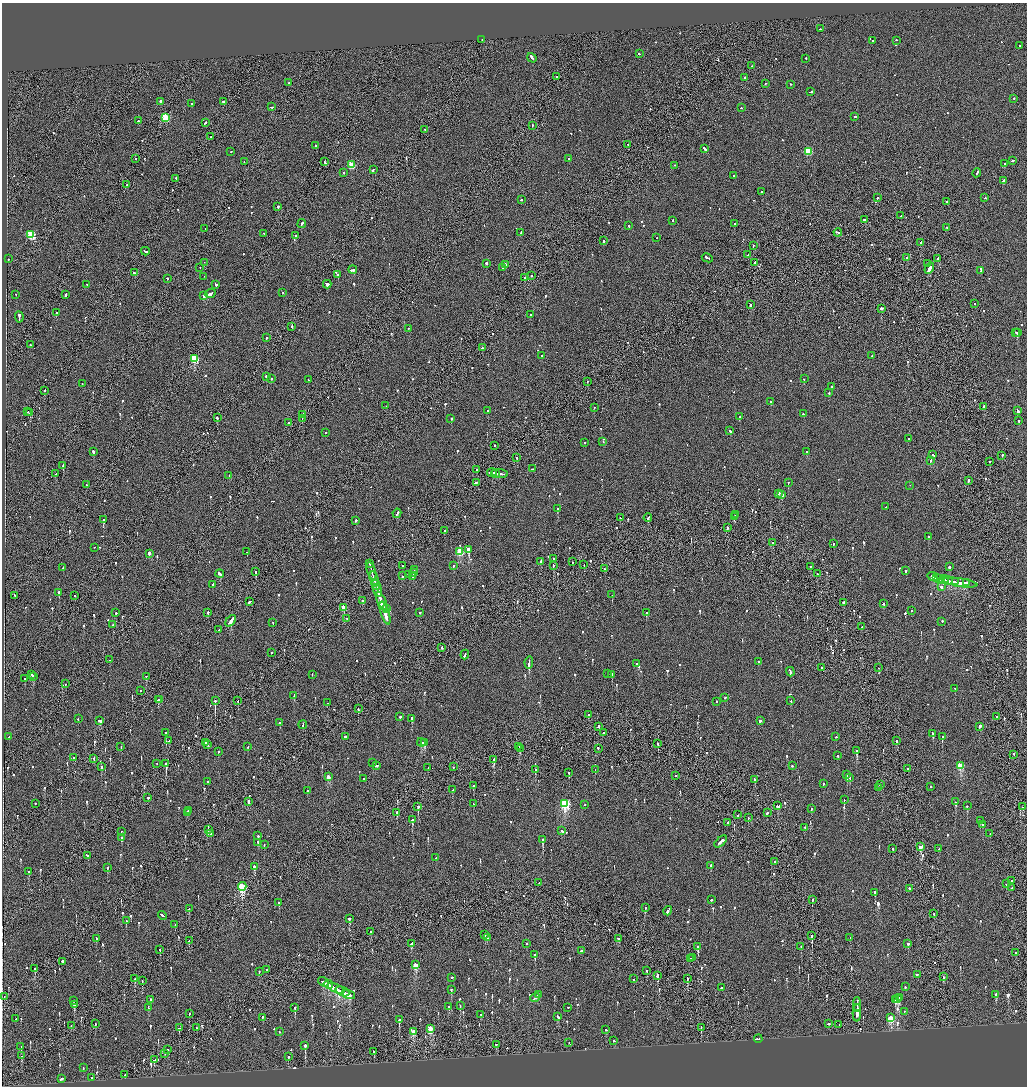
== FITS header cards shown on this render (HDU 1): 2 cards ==
NAXIS1  =                 2050
NAXIS2  =                 2168

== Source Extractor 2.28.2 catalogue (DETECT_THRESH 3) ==
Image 2050 x 2168 px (HDU 1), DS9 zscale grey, zoomed out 1/2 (1 PNG px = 2 x 2 image px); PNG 1029 x 1088 px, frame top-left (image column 2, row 2168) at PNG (2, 3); each listed source drawn as its Kron ellipse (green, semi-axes under 4 px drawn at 4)
Background -0.104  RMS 0.068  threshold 0.203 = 3 sigma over >= 5 px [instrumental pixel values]
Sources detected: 1058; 29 cannot appear on this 1/2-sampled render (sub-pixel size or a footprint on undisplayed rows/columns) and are neither listed nor drawn; of the other 1029, the 500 brightest by FLUX_AUTO listed and drawn (529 fainter detections omitted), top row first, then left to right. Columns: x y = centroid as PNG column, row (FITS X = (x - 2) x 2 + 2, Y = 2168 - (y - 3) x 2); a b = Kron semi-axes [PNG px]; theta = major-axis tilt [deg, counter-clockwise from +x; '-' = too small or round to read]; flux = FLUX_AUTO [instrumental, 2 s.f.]
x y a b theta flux
820 29 2 2 - 120
482 40 2 1 - 110
873 41 2 2 - 140
896 41 2 2 - 99
1019 46 2 2 - 84
639 54 2 2 - 130
532 58 5 2 - 310
806 59 2 2 - 100
751 66 2 1 - 110
556 77 2 2 - 150
744 78 2 2 - 570
289 83 2 2 - 100
765 84 3 2 - 300
791 85 2 2 - 120
811 92 4 2 - 270
1014 99 2 2 - 93
160 102 2 2 - 580
223 102 2 2 - 930
192 104 2 2 - 190
271 107 3 2 - 170
741 108 2 2 - 95
855 117 2 2 - 240
165 118 4 3 - 900
138 121 2 1 - 200
205 123 3 2 - 260
532 126 2 1 - 220
425 130 2 2 - 100
211 137 2 2 - 110
627 145 2 2 - 91
316 146 2 1 - 830
705 149 4 2 - 1200
231 152 2 2 - 110
808 152 3 3 - 630
136 159 2 2 - 110
569 159 2 2 - 100
1012 161 3 2 - 130
244 162 2 1 - 150
325 162 3 2 - 320
1004 164 3 2 - 400
352 165 3 3 - 430
674 166 2 2 - 91
373 170 3 2 - 250
344 173 2 2 - 120
977 173 4 2 - 310
734 176 2 2 - 120
176 179 2 2 - 91
1003 181 3 2 - 140
127 185 2 2 - 100
761 192 2 2 - 110
877 198 2 2 - 110
985 198 2 1 - 120
521 200 2 2 - 170
947 202 2 1 - 150
277 207 2 2 - 530
901 216 2 2 - 98
864 220 2 2 - 960
673 221 2 2 - 94
302 224 4 2 - 280
735 224 3 2 - 90
629 226 2 2 - 110
946 228 2 2 - 83
205 229 2 1 - 120
521 233 3 2 - 220
838 233 4 2 - 380
264 234 2 1 - 89
31 235 4 3 - 920
296 236 2 2 - 160
657 238 2 2 - 79
603 241 2 2 - 210
920 243 2 1 - 840
753 246 2 1 - 150
145 252 4 2 - 910
748 255 2 1 - 110
707 258 6 2 -27 270
907 258 2 2 - 300
8 259 2 2 - 93
938 259 4 2 - 300
204 263 2 1 - 100
755 263 3 2 - 210
486 264 2 2 - 930
927 264 2 2 - 330
506 265 2 2 - 130
200 268 2 1 - 130
502 268 2 1 - 230
929 269 6 2 58 1200
353 270 4 2 - 290
981 271 2 2 - 100
134 273 3 2 - 190
337 275 2 2 - 130
531 276 2 2 - 120
204 277 2 2 - 90
525 278 2 2 - 320
167 279 2 2 - 140
87 285 2 2 - 200
216 285 3 2 - 230
327 285 4 2 - 1800
283 293 2 1 - 80
210 294 6 2 24 570
16 295 2 2 - 84
66 295 4 2 - 220
204 296 4 2 - 890
975 304 2 2 - 80
750 305 2 2 - 480
881 309 3 2 - 230
56 313 2 2 - 180
530 315 2 2 - 100
19 317 5 2 - 350
292 327 2 2 - 120
409 329 2 2 - 90
1016 333 2 1 - 210
1017 333 3 2 - 360
266 338 2 2 - 160
30 345 2 2 - 87
482 348 2 1 - 200
541 356 2 2 - 81
872 356 2 2 - 130
194 359 3 3 - 910
266 377 2 2 - 180
271 379 2 2 - 100
804 379 2 2 - 130
308 380 2 1 - 480
587 382 2 2 - 150
82 384 2 2 - 80
832 387 2 2 - 210
45 391 2 1 - 95
829 393 2 2 - 93
770 402 2 2 - 190
386 406 2 2 - 82
984 407 2 2 - 1700
594 408 2 1 - 170
488 411 2 2 - 110
1018 411 4 2 - 440
28 412 2 2 - 83
30 413 2 2 - 620
803 414 2 2 - 86
303 415 3 1 - 160
740 417 2 2 - 350
217 418 2 2 - 120
302 419 4 1 - 310
451 419 2 1 - 220
1019 421 2 2 - 92
288 423 2 2 - 84
730 431 3 2 - 210
326 433 2 2 - 100
908 439 2 2 - 100
603 442 2 2 - 95
584 443 2 2 - 79
494 446 2 2 - 170
93 452 3 2 - 350
806 452 2 2 - 110
932 455 2 2 - 120
1002 456 2 2 - 110
517 458 2 2 - 380
931 461 2 2 - 100
989 462 2 2 - 320
63 466 3 2 - 290
533 469 3 2 - 170
477 470 2 2 - 95
492 473 5 2 - 510
55 474 2 2 - 210
495 474 2 2 - 600
499 474 8 2 -7 770
229 476 2 2 - 150
968 481 3 2 - 130
476 483 4 2 - 250
788 483 2 2 - 780
86 485 2 2 - 120
910 486 2 1 - 77
779 494 2 2 - 580
782 495 2 2 - 790
886 507 2 2 - 85
558 509 2 2 - 310
397 514 5 2 - 280
735 515 2 2 - 350
734 517 2 1 - 240
620 518 3 2 - 94
648 518 4 2 - 240
103 520 2 2 - 480
356 521 2 2 - 510
727 528 2 2 - 150
444 531 2 2 - 160
928 537 2 2 - 120
773 543 2 1 - 250
833 544 2 2 - 79
95 548 2 2 - 99
468 550 2 2 - 1900
247 552 2 2 - 80
460 552 3 3 - 570
149 554 2 2 - 120
554 559 2 2 - 85
540 562 3 2 - 220
572 562 2 2 - 80
370 564 2 2 - 82
584 565 2 2 - 93
402 566 2 2 - 91
453 566 2 2 - 93
553 566 2 2 - 100
810 567 2 1 - 230
950 567 2 2 - 470
63 568 3 2 - 200
605 569 2 2 - 240
414 570 2 1 - 160
371 571 9 1 -73 550
905 571 2 2 - 160
255 572 2 2 - 160
414 573 4 2 - 470
220 574 4 2 - 320
817 574 2 2 - 100
409 575 2 2 - 110
402 576 2 2 - 100
413 577 3 2 - 340
933 577 5 2 - 480
937 578 2 2 - 510
374 579 7 1 -74 540
939 579 4 2 - 680
944 580 5 1 - 370
948 581 5 2 - 480
955 582 2 2 - 190
960 583 17 2 -8 880
966 583 3 2 - 220
213 585 4 2 - 340
376 585 5 1 - 430
941 587 2 2 - 630
378 591 6 2 -71 1100
59 593 2 2 - 530
612 595 2 2 - 94
15 596 2 2 - 82
75 596 2 1 - 140
362 601 2 2 - 170
250 602 4 2 - 210
382 602 10 3 -65 920
843 603 2 2 - 760
883 604 2 2 - 250
383 606 3 2 - 320
343 608 3 2 - 200
387 609 2 2 - 99
911 611 2 2 - 120
116 613 2 1 - 370
208 613 2 2 - 280
385 613 12 2 -72 1100
420 613 2 2 - 150
646 613 2 2 - 870
347 619 2 2 - 110
231 621 6 2 50 870
942 622 2 2 - 170
273 623 2 2 - 81
113 625 2 2 - 93
862 627 2 2 - 78
219 630 2 2 - 82
442 648 2 2 - 140
271 653 2 2 - 93
465 655 5 2 - 570
109 660 2 1 - 140
759 662 2 2 - 130
529 663 6 2 82 540
637 664 2 2 - 120
821 668 2 2 - 110
879 668 2 1 - 90
790 672 5 2 - 340
608 674 2 2 - 82
32 675 3 1 - 200
312 675 2 2 - 83
612 675 2 2 - 190
33 677 4 2 - 220
146 677 2 2 - 160
24 679 3 2 - 94
65 684 2 2 - 200
955 689 2 2 - 110
140 691 2 2 - 200
294 696 4 2 - 280
725 698 2 2 - 130
158 700 2 2 - 340
160 700 2 1 - 210
215 701 2 2 - 1200
238 701 2 2 - 90
791 701 2 2 - 130
717 702 2 2 - 110
327 703 2 2 - 82
358 709 2 2 - 120
588 715 2 2 - 610
400 717 2 2 - 110
997 717 2 2 - 160
78 719 2 2 - 97
412 719 3 2 - 220
100 721 3 2 - 1600
760 721 2 2 - 690
279 723 3 2 - 130
303 725 4 2 - 240
598 727 2 2 - 2200
980 727 2 2 - 2200
166 733 2 2 - 130
603 733 2 1 - 150
933 734 2 2 - 290
9 737 2 1 - 79
345 737 2 2 - 250
836 737 2 2 - 96
942 737 2 2 - 530
169 741 2 2 - 120
897 741 2 2 - 310
206 743 2 2 - 330
421 743 4 2 - 290
424 743 3 2 - 140
658 744 3 2 - 260
208 745 2 2 - 180
121 747 2 1 - 120
248 747 2 2 - 130
519 747 2 1 - 650
520 749 3 2 - 120
598 749 2 2 - 190
857 751 2 2 - 520
218 752 2 2 - 250
1014 755 3 1 - 120
837 756 2 2 - 86
74 758 2 2 - 120
94 759 2 2 - 79
494 760 2 2 - 430
373 763 2 2 - 230
157 764 2 1 - 150
166 764 2 2 - 2200
376 766 3 2 - 120
793 766 2 2 - 110
960 766 3 3 - 530
102 767 3 2 - 180
453 767 2 2 - 110
428 768 2 2 - 150
908 769 2 1 - 87
535 770 3 2 - 84
595 770 2 1 - 82
569 773 2 2 - 110
847 775 2 1 - 300
675 776 2 2 - 130
328 777 3 2 - 190
850 778 2 2 - 92
364 779 2 1 - 630
755 780 3 2 - 150
208 782 2 2 - 92
823 784 2 2 - 430
881 785 3 2 - 85
473 786 2 2 - 420
930 787 2 2 - 96
878 788 2 2 - 93
452 790 2 1 - 160
308 791 2 2 - 97
148 798 2 2 - 510
844 800 2 2 - 200
248 802 3 2 - 240
956 802 2 2 - 260
35 804 2 1 - 220
473 804 2 2 - 78
565 804 4 3 - 1700
585 805 2 1 - 78
778 806 3 2 - 200
967 806 2 2 - 250
418 807 2 1 - 840
1023 807 3 2 - 100
812 809 2 2 - 150
188 811 2 2 - 240
187 813 2 2 - 360
396 813 3 2 - 210
767 813 3 2 - 130
738 815 2 2 - 140
748 818 2 1 - 110
412 820 2 2 - 370
980 821 3 2 - 190
727 823 2 2 - 93
982 825 2 2 - 150
805 828 2 2 - 96
208 830 3 2 - 87
561 831 3 2 - 570
121 832 2 1 - 110
211 834 2 2 - 99
990 834 2 2 - 78
258 836 2 2 - 120
121 838 2 2 - 120
542 840 3 2 - 410
721 842 7 2 42 480
258 843 3 2 - 130
264 845 2 2 - 93
920 847 4 2 - 460
893 849 2 2 - 110
938 849 2 2 - 93
87 856 3 2 - 200
436 858 2 2 - 140
775 862 3 2 - 290
711 866 3 2 - 130
254 867 3 3 - 120
107 868 2 2 - 110
29 872 2 2 - 100
1011 881 2 1 - 120
539 883 2 2 - 78
1006 884 2 2 - 95
242 887 4 3 - 1200
909 888 2 2 - 170
1011 888 2 1 - 190
875 893 3 2 - 220
712 900 3 2 - 91
812 900 2 2 - 140
279 903 2 2 - 87
645 908 2 2 - 140
189 909 2 2 - 260
668 911 5 2 - 330
934 914 2 2 - 120
163 916 4 2 - 300
349 919 2 2 - 730
126 921 2 2 - 260
175 925 2 2 - 89
371 932 3 1 - 120
485 935 2 1 - 78
812 936 3 1 - 440
487 938 2 2 - 230
850 938 2 2 - 140
96 939 2 1 - 630
618 939 2 2 - 200
189 941 2 2 - 98
411 944 3 2 - 140
526 944 2 2 - 270
908 944 2 2 - 350
698 947 2 2 - 1200
801 947 2 1 - 99
160 950 2 2 - 97
581 951 2 2 - 140
1015 953 2 2 - 120
535 955 2 2 - 240
693 958 4 2 - 310
690 959 3 1 - 220
63 962 3 2 - 170
415 965 4 3 - 330
35 969 2 2 - 180
266 970 2 2 - 79
646 971 2 1 - 110
259 972 2 2 - 90
917 975 2 2 - 130
657 976 3 1 - 1600
943 977 2 2 - 110
452 978 2 2 - 280
135 979 2 1 - 360
633 979 2 2 - 84
687 979 2 2 - 250
142 981 2 1 - 200
323 982 6 2 -34 480
328 985 5 2 - 410
905 987 3 2 - 120
722 988 2 2 - 150
336 989 9 2 -25 670
451 990 2 2 - 210
342 992 7 2 -24 610
349 995 7 3 -19 440
538 995 4 2 - 350
996 995 2 2 - 250
4 997 2 1 - 78
535 998 5 2 - 400
899 998 2 2 - 120
897 999 2 1 - 130
150 1000 2 2 - 92
895 1000 3 3 - 190
74 1001 2 2 - 110
74 1005 3 2 - 140
857 1005 7 1 88 530
460 1006 2 2 - 130
449 1007 2 2 - 160
148 1008 3 2 - 330
295 1008 2 2 - 420
568 1008 2 2 - 230
857 1008 2 1 - 150
904 1012 2 2 - 98
857 1013 8 2 88 510
189 1014 2 2 - 130
481 1015 2 2 - 130
558 1017 4 2 - 210
262 1018 3 2 - 180
891 1018 4 3 - 730
16 1019 2 2 - 83
399 1020 2 2 - 240
95 1024 2 2 - 200
828 1024 3 2 - 160
839 1025 2 1 - 90
71 1026 2 1 - 100
179 1028 2 1 - 180
196 1028 2 1 - 100
701 1028 3 2 - 160
430 1029 4 3 - 370
606 1030 2 2 - 80
279 1032 2 2 - 190
413 1032 3 3 - 290
758 1039 4 2 - 140
614 1041 2 2 - 100
569 1043 3 1 - 120
496 1045 3 2 - 180
305 1046 2 2 - 440
21 1047 2 2 - 110
168 1050 3 2 - 190
374 1052 2 2 - 490
165 1054 2 1 - 77
22 1056 2 1 - 80
288 1057 3 2 - 78
154 1060 2 2 - 530
83 1068 2 2 - 190
125 1075 2 2 - 83
92 1078 2 2 - 81
61 1079 3 2 - 130
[529 fainter detections neither listed nor drawn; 29 sub-pixel or undisplayed-footprint detections neither listed nor drawn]